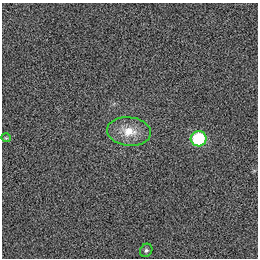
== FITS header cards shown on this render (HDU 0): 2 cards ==
NAXIS1  =                  256
NAXIS2  =                  256

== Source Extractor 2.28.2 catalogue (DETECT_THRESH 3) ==
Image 256 x 256 px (HDU 0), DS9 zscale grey, 1 PNG px = 1 image px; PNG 260 x 260 px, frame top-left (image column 1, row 256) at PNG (2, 3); each listed source drawn as its Kron ellipse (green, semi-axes under 4 px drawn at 4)
Background 0.00196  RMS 0.051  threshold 0.154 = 3 sigma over >= 5 px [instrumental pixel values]
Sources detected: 4; all 4 listed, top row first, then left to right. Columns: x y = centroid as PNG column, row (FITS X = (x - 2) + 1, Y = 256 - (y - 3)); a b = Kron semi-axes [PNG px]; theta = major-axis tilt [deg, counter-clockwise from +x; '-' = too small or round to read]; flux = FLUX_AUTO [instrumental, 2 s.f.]
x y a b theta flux
129 131 22 14 -7 66
6 138 5 4 - 3.9
199 139 8 7 - 210
146 250 7 6 - 7.3